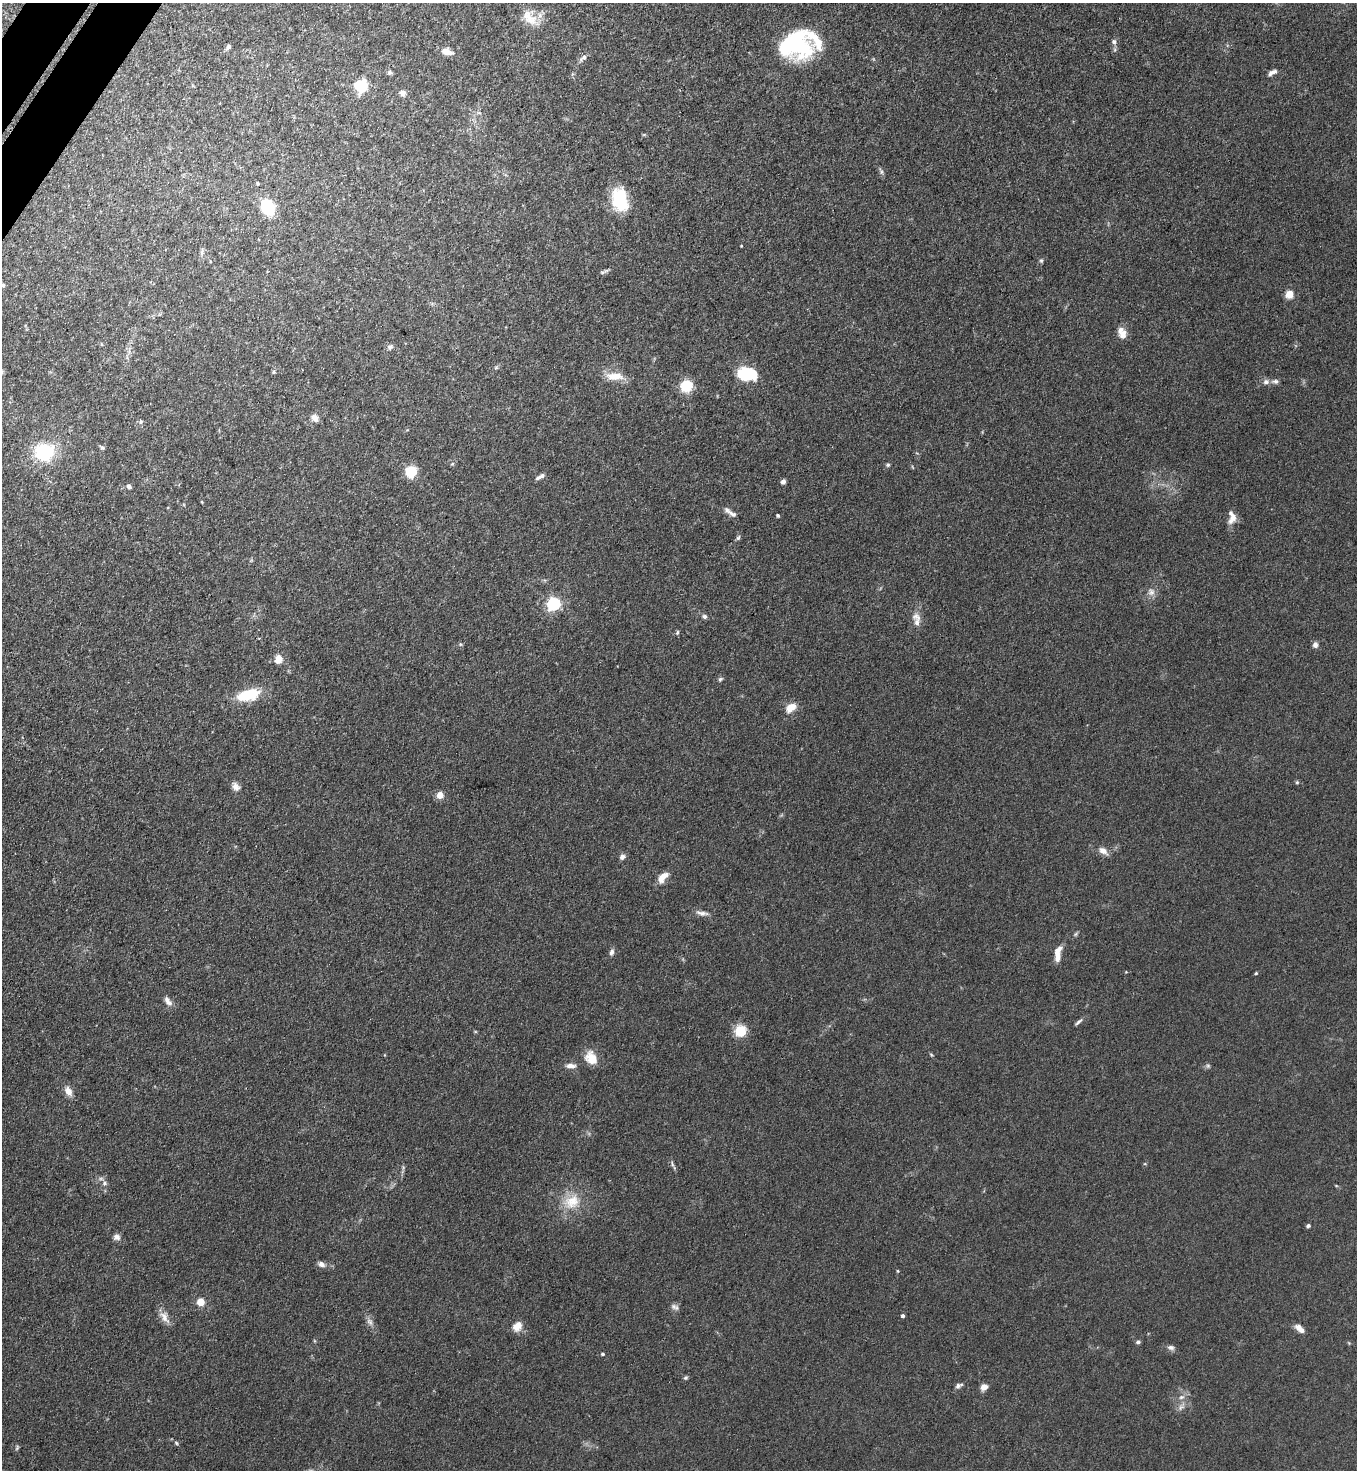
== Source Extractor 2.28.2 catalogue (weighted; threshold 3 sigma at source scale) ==
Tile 11 of 4 x 4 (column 3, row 3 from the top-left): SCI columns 2912-4266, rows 1505-2972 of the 5963 x 5945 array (HDU 1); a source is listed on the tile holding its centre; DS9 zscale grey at full resolution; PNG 1359 x 1472 px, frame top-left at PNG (2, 3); no overlay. Shown black and unused: <1% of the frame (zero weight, under 3 of 4 exposures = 5% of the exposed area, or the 3 px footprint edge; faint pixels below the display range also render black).
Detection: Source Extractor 2.28.2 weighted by HDU 2 'WHT'; one run over the whole footprint, this tile lists its part. Background 0.104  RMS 0.0074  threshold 0.0334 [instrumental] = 3 sigma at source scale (4.5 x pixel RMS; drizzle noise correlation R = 1.50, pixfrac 1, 0.05/0.05 arcsec/px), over >= 5 px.
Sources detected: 106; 1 inside a brighter object's white glare — not listed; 7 inside a brighter listed object's ellipse — not listed separately; the other 98 listed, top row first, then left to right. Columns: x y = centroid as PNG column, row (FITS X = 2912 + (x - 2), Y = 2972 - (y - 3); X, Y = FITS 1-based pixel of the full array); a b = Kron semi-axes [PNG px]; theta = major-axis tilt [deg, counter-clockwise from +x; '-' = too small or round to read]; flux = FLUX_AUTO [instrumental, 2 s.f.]
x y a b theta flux
528 16 20 19 - 14
1114 41 8 6 -76 2
797 44 34 26 -61 66
228 47 7 5 47 2.1
447 52 13 7 -15 6.7
583 58 12 6 41 3.2
389 72 6 6 - 1.5
1272 72 12 5 30 3.2
361 86 9 8 - 34
403 93 7 6 - 4.5
479 113 6 4 -18 1.2
881 171 10 4 -71 1.7
258 183 5 4 - 1
619 200 25 16 -77 37
268 207 11 8 -59 56
741 246 3 3 - 0.57
202 253 7 5 -80 1.8
1041 261 6 5 - 1.1
606 271 11 5 25 1.9
3 285 7 5 -13 1.5
1289 294 5 5 - 24
1123 334 13 10 81 5.6
390 347 8 6 42 2.3
496 367 6 5 - 1.2
274 372 5 5 - 1.1
747 374 19 13 -8 34
614 376 24 10 -2 11
1275 381 10 6 4 2.4
1266 382 8 7 - 2.8
686 386 8 8 - 30
315 418 10 9 - 4.1
141 422 7 5 89 1.4
102 448 7 5 -44 1.5
44 452 17 15 2 50
452 464 6 4 42 1
888 465 6 5 - 1.3
411 472 12 11 - 17
538 478 8 5 30 1.9
783 481 6 5 - 2.5
129 486 5 5 - 2.8
202 502 5 3 - 0.57
732 514 14 7 -27 3.8
778 515 3 3 - 1.3
1233 517 17 8 62 5.8
738 538 8 5 62 1.5
1151 592 12 9 -72 4.3
554 604 6 6 - 150
705 616 7 6 - 1.9
916 617 13 9 -20 4.9
677 632 6 5 - 1.1
460 644 6 5 - 1.1
1315 645 8 7 - 2.6
278 659 11 8 72 6.7
720 679 6 5 - 1.4
248 695 27 12 15 26
791 708 13 9 35 8.3
1297 782 5 5 - 0.92
236 787 12 8 -62 4.4
440 795 4 4 - 15
1103 851 12 7 -35 5.1
622 857 7 6 - 2.8
663 877 16 7 47 7.7
702 913 17 6 -11 3.8
612 952 9 6 73 2.4
1058 954 19 7 81 8.1
1256 973 4 3 - 0.82
168 1001 14 7 -57 4.2
1078 1022 11 4 42 2
740 1031 13 13 - 14
591 1058 17 13 -57 11
570 1066 13 5 -1 4
1208 1066 6 5 - 1.4
68 1091 12 8 -59 5.8
672 1164 9 3 -77 1.4
1145 1164 5 3 - 0.63
104 1183 7 6 - 2
572 1202 25 19 35 20
1308 1226 5 4 - 1.6
117 1237 9 8 - 3.2
321 1264 9 6 -28 3.5
897 1271 5 3 - 0.69
200 1302 9 8 - 7
675 1307 11 7 -27 2.6
903 1316 4 4 - 1.7
164 1317 19 9 -59 6.3
370 1322 11 7 -57 3.4
517 1326 12 10 51 7.2
1299 1327 9 7 -48 4.8
1138 1342 6 4 16 1.5
1171 1347 9 6 -17 2.5
602 1354 4 4 - 1.2
686 1378 5 5 - 1.3
958 1386 10 6 26 2.4
984 1387 8 7 - 5.3
1181 1397 9 5 26 2.7
1180 1407 9 6 55 2.8
176 1443 5 4 - 1.1
17 1448 8 4 68 1.2
Isophote crosses this tile's border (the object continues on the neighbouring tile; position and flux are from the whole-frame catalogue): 1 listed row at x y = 3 285